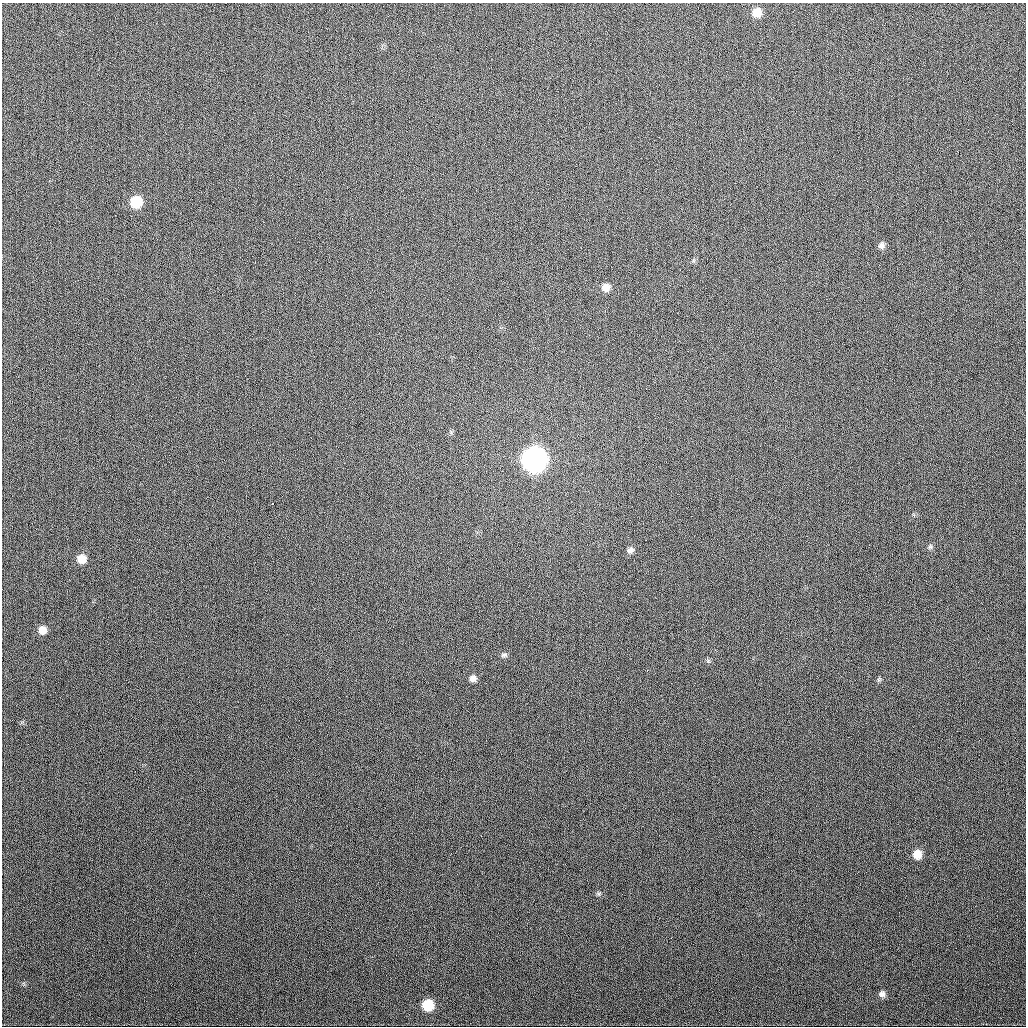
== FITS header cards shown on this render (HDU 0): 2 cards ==
NAXIS1  =                 1024
NAXIS2  =                 1024

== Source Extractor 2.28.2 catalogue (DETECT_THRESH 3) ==
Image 1024 x 1024 px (HDU 0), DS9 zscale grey, 1 PNG px = 1 image px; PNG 1028 x 1028 px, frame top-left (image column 1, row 1024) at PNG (2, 3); no overlay
Background 319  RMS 12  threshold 35.6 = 3 sigma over >= 5 px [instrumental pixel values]
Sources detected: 17; all 17 listed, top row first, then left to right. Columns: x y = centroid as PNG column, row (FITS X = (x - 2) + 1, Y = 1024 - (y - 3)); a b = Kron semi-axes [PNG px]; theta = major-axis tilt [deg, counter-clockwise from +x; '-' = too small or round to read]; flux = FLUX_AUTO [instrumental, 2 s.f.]
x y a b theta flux
757 12 10 9 - 11000
136 202 10 9 - 25000
882 245 9 8 - 3300
606 287 9 8 - 6300
534 459 11 11 - 620000
272 504 3 3 - 7000
930 547 7 6 - 1700
630 550 9 7 35 3400
82 559 9 9 - 9600
42 630 9 8 - 7100
504 655 9 6 6 2000
708 661 5 5 - 1200
473 678 8 8 - 3900
879 679 7 4 71 1100
917 854 9 9 - 9300
882 994 8 8 - 3400
427 1005 9 9 - 22000